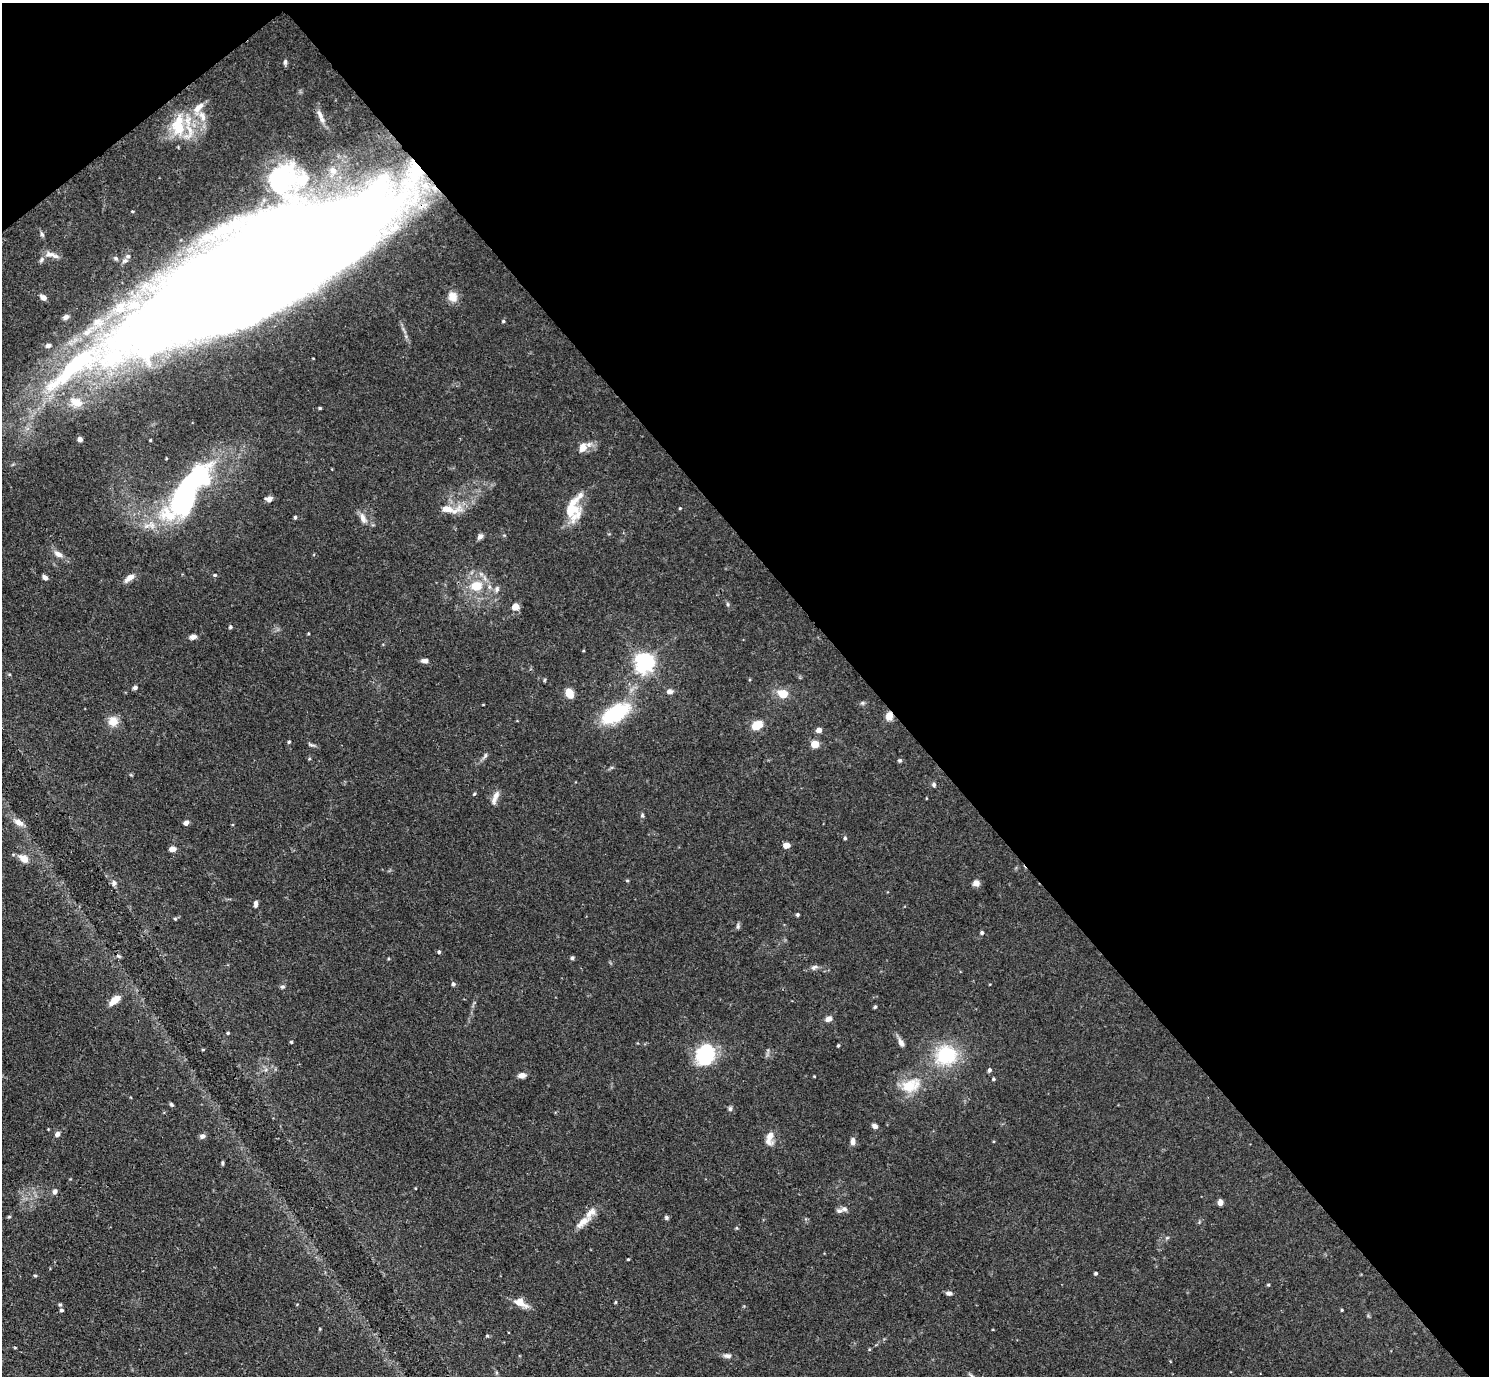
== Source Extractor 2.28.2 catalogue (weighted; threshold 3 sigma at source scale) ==
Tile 3 of 4 x 4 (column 3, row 1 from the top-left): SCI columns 2985-4471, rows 4428-5801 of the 5969 x 5965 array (HDU 1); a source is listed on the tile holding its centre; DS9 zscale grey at full resolution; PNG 1491 x 1378 px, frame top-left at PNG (2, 3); no overlay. Shown black and unused: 43% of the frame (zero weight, under 3 of 4 exposures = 1% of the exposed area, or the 3 px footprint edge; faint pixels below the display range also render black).
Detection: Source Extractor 2.28.2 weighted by HDU 2 'WHT'; one run over the whole footprint, this tile lists its part. Background 0.0699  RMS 0.0041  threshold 0.0184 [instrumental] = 3 sigma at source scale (4.5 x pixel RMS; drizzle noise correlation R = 1.50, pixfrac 1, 0.05/0.05 arcsec/px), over >= 5 px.
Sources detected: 142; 3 inside a brighter object's white glare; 1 cosmic-ray / hot-pixel residue — not listed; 9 inside a brighter listed object's ellipse — not listed separately; the other 129 listed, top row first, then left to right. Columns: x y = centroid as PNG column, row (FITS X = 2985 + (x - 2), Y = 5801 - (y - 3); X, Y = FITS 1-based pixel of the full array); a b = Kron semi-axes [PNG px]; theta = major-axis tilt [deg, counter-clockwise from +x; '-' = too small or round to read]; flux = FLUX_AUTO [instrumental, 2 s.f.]
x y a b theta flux
285 62 7 4 81 0.77
198 108 23 9 54 5.9
320 114 19 7 -65 3.2
178 127 25 19 -64 14
333 170 10 9 - 2.8
284 177 29 24 15 29
132 211 4 3 - 0.37
42 234 8 5 -68 0.94
52 255 22 6 -17 2.8
128 256 6 5 - 0.75
41 259 9 5 53 1.2
256 273 237 56 28 2100
43 297 7 5 -34 2.2
452 297 12 10 -64 4.6
66 317 8 6 33 1.3
503 321 4 4 - 0.49
48 346 7 5 21 1.2
76 402 17 11 -21 5.5
320 408 3 3 - 0.54
80 439 5 4 - 1.4
150 440 3 3 - 0.36
583 448 13 9 62 3.5
166 458 4 2 - 0.33
184 497 74 27 48 81
269 499 9 6 11 1.8
571 508 29 19 -83 13
680 508 4 3 - 0.34
450 509 31 10 -4 6.5
295 517 4 4 - 0.65
363 518 14 7 -72 2.7
480 536 7 5 54 1.5
58 554 13 7 -26 2.5
215 575 5 4 - 0.55
45 577 7 5 -43 1.3
129 578 15 7 38 2.9
476 586 16 13 11 9.3
497 589 8 7 - 1.2
727 604 6 4 -70 0.57
515 607 7 7 - 3.7
230 627 5 5 - 0.65
193 637 7 5 12 2
424 661 9 6 -6 1.5
644 662 7 6 - 230
544 680 6 4 88 0.44
135 688 6 5 - 1
669 691 8 7 - 1.5
569 693 11 8 -61 4.5
783 694 8 7 - 8.3
862 703 6 5 - 0.66
615 713 41 20 31 24
889 716 9 7 87 3.5
113 721 12 11 - 4.8
757 725 9 6 27 8.8
819 730 4 4 - 3.4
289 742 4 3 - 0.58
815 744 5 5 - 12
311 745 10 3 -15 0.82
485 756 9 5 63 0.96
900 760 6 4 0 0.6
934 785 6 5 - 0.87
474 794 4 4 - 0.51
496 795 15 8 62 2.7
642 815 7 5 -89 0.68
19 822 14 8 -29 2.9
186 823 6 5 - 1.4
845 838 4 4 - 0.63
786 845 6 5 - 2.8
172 849 7 5 15 2.2
23 858 14 9 -34 3.5
627 881 5 3 - 0.38
114 883 7 6 - 1.3
976 883 8 8 - 1.9
256 904 8 4 85 1.2
797 915 3 3 - 0.67
175 919 4 4 - 0.5
738 926 8 5 87 0.81
982 933 5 5 - 0.7
439 952 4 4 - 0.62
572 958 5 4 - 0.65
814 967 10 6 21 1.3
453 984 5 5 - 0.81
282 987 6 5 - 0.75
115 1000 14 6 42 5.2
875 1007 5 4 - 0.52
829 1019 9 6 27 1.8
228 1033 4 3 - 0.44
291 1042 3 3 - 0.47
901 1043 13 6 -61 1.9
838 1045 4 3 - 0.51
203 1050 4 3 - 0.44
705 1054 21 16 68 28
946 1055 25 22 10 24
989 1070 5 4 - 0.93
522 1075 9 6 7 2.1
814 1076 3 2 - 0.32
993 1079 4 3 - 0.58
911 1085 29 18 23 11
171 1104 5 4 - 0.65
730 1109 7 5 88 0.82
875 1126 7 5 -29 1.3
57 1134 7 6 - 1.4
202 1136 7 6 - 1.4
769 1138 18 9 80 4
853 1141 9 6 -89 1.8
222 1163 6 3 -82 0.57
415 1188 4 2 - 0.28
55 1191 7 6 - 1.4
1220 1202 7 5 -87 1.6
844 1209 9 6 3 1.4
9 1217 4 4 - 0.52
666 1217 6 5 - 0.76
583 1222 28 9 38 4.9
737 1228 5 3 - 0.42
1167 1238 6 3 19 0.53
628 1259 3 2 - 0.37
1096 1273 4 3 - 0.73
35 1276 4 4 - 0.48
1268 1285 5 3 - 0.39
949 1293 7 5 -10 1.3
520 1302 17 9 -30 4.7
615 1302 4 4 - 0.43
60 1305 5 4 - 0.55
61 1310 4 4 - 0.77
1342 1310 4 3 - 0.38
320 1329 3 3 - 0.35
487 1336 6 3 18 0.48
15 1348 4 3 - 0.36
727 1356 11 6 -1 1.6
1170 1361 4 3 - 0.31
Overlapping masked pixels (flux is a lower limit): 2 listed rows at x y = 256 273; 889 716